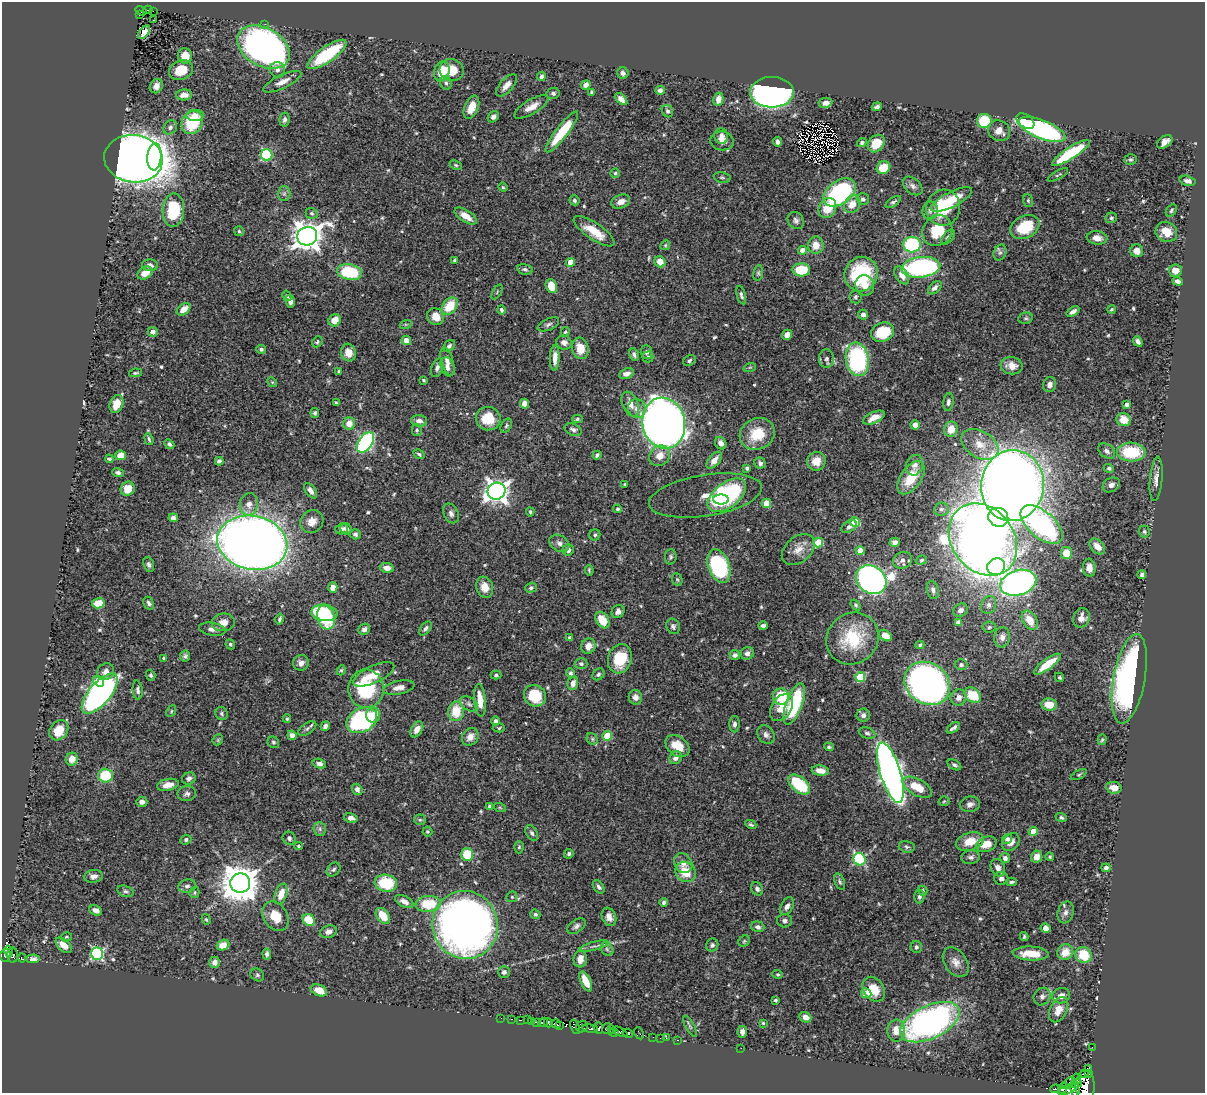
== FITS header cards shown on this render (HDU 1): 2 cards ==
NAXIS1  =                 1203
NAXIS2  =                 1091

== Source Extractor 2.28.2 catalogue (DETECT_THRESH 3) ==
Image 1203 x 1091 px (HDU 1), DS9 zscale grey, 1 PNG px = 1 image px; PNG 1207 x 1095 px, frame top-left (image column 1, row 1091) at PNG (2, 2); each listed source drawn as its Kron ellipse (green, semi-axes under 4 px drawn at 4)
Background 0.616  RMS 0.018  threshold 0.0526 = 3 sigma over >= 5 px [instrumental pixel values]
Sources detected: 587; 5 with non-positive FLUX_AUTO (blend fragments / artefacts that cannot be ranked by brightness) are neither listed nor drawn; of the other 582, the 500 brightest by FLUX_AUTO listed and drawn (82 fainter detections omitted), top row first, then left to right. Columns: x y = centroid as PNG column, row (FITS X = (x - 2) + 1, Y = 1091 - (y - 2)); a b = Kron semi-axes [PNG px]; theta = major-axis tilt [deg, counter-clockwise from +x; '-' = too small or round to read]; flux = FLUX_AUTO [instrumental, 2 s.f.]
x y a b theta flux
148 10 4 2 - 13
141 11 6 3 -32 23
153 11 3 2 - 2.5
139 15 3 2 - 4.8
154 20 3 2 - 2.3
265 24 3 2 - 2.4
144 32 8 4 53 6.1
263 47 28 19 -30 580
327 54 23 7 35 79
185 56 7 7 - 17
181 70 12 9 22 25
277 70 8 7 - 5.5
452 70 12 11 - 22
442 71 10 7 74 25
623 73 6 5 - 3.9
541 76 5 4 - 3.6
282 82 20 6 25 11
446 83 7 5 -63 3.2
507 85 14 6 48 10
586 85 5 4 - 7.6
156 86 7 6 - 7.4
660 90 5 4 - 4.4
592 92 4 3 - 2.3
772 92 22 15 0 630
553 93 6 5 - 2.6
184 95 8 5 3 8
621 99 7 4 -42 6
718 99 7 5 77 9.6
825 103 7 5 9 7
471 107 12 7 67 14
531 107 19 7 31 12
877 107 5 3 - 3.7
667 111 6 5 - 2.6
195 115 9 5 2 9.2
493 117 6 5 - 4.4
284 120 7 5 80 3.6
984 121 7 7 - 43
1025 121 10 6 -34 59
192 122 12 10 58 58
170 127 7 6 - 3.1
1042 129 25 9 -21 280
999 131 11 10 - 11
562 132 25 6 52 49
721 136 7 7 - 5.3
722 141 12 9 -7 8.1
777 142 5 3 - 3.8
1165 142 8 5 37 6.9
862 143 5 4 - 2.5
876 143 9 7 51 24
1071 153 22 6 32 82
267 155 6 5 - 110
154 157 14 7 86 98
133 159 29 23 -7 1700
1130 159 6 5 - 2.2
456 165 6 4 -27 1.8
883 168 7 6 - 24
615 173 5 4 - 2.1
1058 175 11 3 30 1.8
722 177 8 5 -12 2.4
1188 181 8 5 -13 4.7
913 186 11 7 -42 5.1
503 187 4 4 - 1.6
839 192 18 11 36 190
284 194 7 6 - 3.2
863 199 6 6 - 3.3
574 200 5 4 - 2.5
951 200 23 7 27 30
621 201 9 6 20 7.6
1028 201 6 5 - 1.6
893 202 9 4 34 2.6
852 204 9 7 54 15
827 208 10 8 61 23
943 208 18 17 - 47
173 210 17 11 87 59
930 210 9 8 - 4.9
1171 210 7 4 53 2.1
312 213 6 5 - 2.5
466 216 13 6 -33 14
1111 218 6 5 - 2.3
796 220 9 7 -52 4.1
1025 227 15 11 28 40
239 231 5 5 - 1.7
594 231 24 8 -34 27
937 231 16 14 54 34
1166 232 11 10 - 15
307 236 10 9 - 1600
948 237 8 5 51 3.4
1097 238 10 6 -6 8.4
665 245 5 4 - 1.6
816 245 9 8 - 13
912 245 8 7 - 120
803 250 4 4 - 13
1137 251 6 6 - 10
1000 253 8 6 66 3.5
455 260 3 3 - 1.9
570 262 4 4 - 14
660 262 6 5 - 15
150 265 8 6 -1 5.4
921 267 19 10 6 210
525 269 8 5 -14 2.8
801 270 9 6 -4 40
1175 270 6 6 - 11
350 272 12 7 -12 71
145 273 8 5 28 12
758 273 8 5 81 2.3
861 274 17 16 - 90
902 275 10 6 -57 9.7
1178 281 5 3 - 3.6
865 285 10 9 - 13
551 286 7 5 -68 19
935 288 8 5 44 4.8
497 292 8 3 59 1.7
741 295 9 4 -74 2.8
287 296 5 4 - 1.9
855 297 6 6 - 2.6
290 301 6 4 -80 5.4
450 306 10 7 50 35
184 309 8 5 38 12
1112 309 4 4 - 1.7
501 310 4 4 - 2.3
1073 311 7 4 34 4.6
863 315 5 5 - 4.3
436 316 9 7 -50 14
1026 318 7 5 12 2.3
335 320 6 6 - 14
406 324 6 4 18 1.5
548 324 11 5 24 3.5
153 332 5 4 - 7.6
565 332 5 4 - 1.9
883 332 12 9 22 39
787 335 5 5 - 7.3
406 340 5 4 - 9.1
1138 341 5 4 - 4.2
317 342 6 4 48 1.8
564 343 8 7 - 5.3
449 346 7 5 44 2.9
580 348 11 8 -75 19
261 349 5 4 - 2.5
646 352 7 6 - 3.5
348 353 9 7 -74 12
634 355 6 4 -69 3
648 357 5 5 - 2.5
555 358 13 4 88 10
826 359 9 7 -90 4.3
857 359 17 11 -80 170
689 361 7 5 36 2.7
447 362 14 6 -73 6.5
1012 366 11 8 -7 14
447 367 10 6 -70 5.4
750 367 6 4 18 1.6
437 368 9 5 70 4.2
339 371 4 3 - 1.6
136 373 7 3 9 1.9
626 374 8 5 20 6.1
424 380 3 3 - 1.6
272 382 5 4 - 1.6
1050 385 8 6 74 5.3
948 402 9 5 82 3.7
336 403 4 3 - 1.7
117 404 9 6 72 18
524 404 5 4 - 8.1
630 404 13 7 -67 11
1127 404 4 3 - 4.7
637 408 9 8 - 7.5
315 413 5 4 - 2.4
874 418 11 5 24 11
488 419 12 11 - 28
577 419 5 4 - 2
1124 420 7 6 - 15
419 421 8 6 -4 5.5
349 423 6 6 - 12
664 423 25 21 -78 1200
915 425 4 4 - 6.6
506 426 7 5 61 2.2
951 429 7 6 - 15
417 430 6 5 - 2
573 430 9 5 -26 3.7
757 434 18 15 26 35
149 439 6 3 -71 2
366 442 11 7 56 220
721 443 6 5 - 7.7
169 444 5 4 - 3
980 444 20 13 -31 21
1107 451 9 6 -36 4.6
1131 452 14 9 -3 60
419 454 6 4 -31 2
120 455 5 4 - 13
597 455 5 3 - 2.6
660 456 11 9 42 14
109 459 4 3 - 2.3
714 460 10 5 49 8.8
219 461 4 4 - 3.2
816 461 9 9 - 16
760 463 6 5 - 3.1
915 465 10 8 72 7.3
747 468 4 3 - 2.3
1109 468 5 4 - 2.2
118 472 6 4 -19 3
911 478 19 10 56 34
1156 479 22 6 85 8.3
625 484 3 3 - 1.7
1012 485 35 31 82 2400
1111 485 9 7 29 5.5
128 489 7 6 - 16
310 491 9 5 -55 5.9
497 491 9 8 - 950
705 495 57 20 9 34
727 495 22 12 38 160
721 499 8 5 0 39
766 503 4 4 - 26
249 504 11 9 78 9.3
618 509 4 3 - 2.5
941 509 7 6 - 3.7
530 512 4 4 - 1.6
451 513 10 7 -64 4.6
998 517 10 9 - 140
173 518 5 4 - 4.1
312 521 12 10 43 11
855 522 5 5 - 45
1042 525 25 13 -41 240
849 526 8 5 32 3.7
342 529 6 5 - 3.5
346 529 6 5 - 3.9
1144 531 6 5 - 2.4
355 534 5 5 - 3
595 535 5 5 - 2.3
983 540 39 31 -52 1400
818 542 5 4 - 51
895 542 5 4 - 4
252 543 35 27 -12 1800
559 543 10 8 -31 5.8
1097 546 9 6 -48 11
568 550 6 5 - 4.3
798 550 19 12 40 15
860 551 4 4 - 19
1066 553 6 5 - 20
671 557 8 5 86 2.5
902 560 10 8 27 5
921 560 6 4 17 1.9
149 564 8 5 -71 3.1
719 566 17 10 -69 140
996 567 9 8 - 270
387 568 7 5 -10 7.4
1089 568 9 6 -84 9.2
589 570 5 3 - 1.6
1142 575 4 4 - 3.2
677 580 6 5 - 2
871 580 16 13 -38 550
1018 583 18 12 16 610
333 587 5 4 - 11
485 587 11 8 -71 14
531 588 6 5 - 2.8
933 590 9 6 -75 4.2
98 603 6 5 - 26
149 603 7 4 -64 3
855 605 6 4 -52 1.8
989 605 9 7 68 5.1
960 610 7 6 - 4.8
618 612 7 6 - 5.1
324 613 13 8 -7 69
326 617 12 8 -72 54
1081 618 10 8 68 9.1
280 619 5 3 - 2.6
602 620 9 6 -58 25
1030 620 10 7 -59 18
223 622 11 9 6 9.7
958 622 4 4 - 6.2
673 626 8 6 -67 3.4
763 626 5 4 - 4.3
989 627 6 5 - 2.5
425 628 8 4 53 3.1
212 629 13 6 -8 6.1
364 629 6 5 - 4.1
885 636 7 5 -36 11
1002 637 10 7 83 6.4
570 638 4 3 - 2.4
852 638 27 25 44 60
230 644 5 4 - 2
920 645 4 4 - 1.7
588 646 8 7 - 10
747 653 7 6 - 4.5
735 655 5 5 - 3.7
185 656 6 5 - 2.8
164 658 4 4 - 1.6
620 659 15 11 72 41
301 663 8 7 - 5.3
581 664 6 5 - 2.9
1047 664 16 5 37 25
961 665 6 5 - 2.4
341 670 5 4 - 1.7
106 672 9 8 - 6.8
570 673 5 4 - 3.4
374 674 22 8 25 18
598 674 6 5 - 2.9
151 675 5 4 - 2.3
496 675 5 4 - 2
860 677 5 5 - 59
1059 677 5 4 - 1.7
1129 679 45 16 80 370
99 681 6 5 - 15
573 683 7 5 75 7.5
927 683 24 20 -36 680
399 687 16 6 11 8.1
366 689 19 17 -89 79
138 690 9 5 -85 3.5
100 694 24 10 50 520
973 695 9 7 -39 31
535 696 11 10 - 44
635 697 7 6 - 5.3
781 697 8 8 - 38
959 698 8 8 - 8.2
480 700 16 5 -85 19
469 704 10 6 -32 4
794 704 22 8 69 96
1049 704 8 6 -5 18
782 708 15 10 58 18
171 711 6 4 63 1.7
456 711 10 8 84 31
222 714 7 6 - 2.8
373 715 7 7 - 10
863 715 6 6 - 4.2
287 719 4 4 - 1.7
362 720 16 11 27 160
496 721 4 4 - 3.7
735 724 8 5 89 4
325 726 5 4 - 3.7
499 728 6 4 3 1.8
953 728 7 3 35 3.2
307 729 10 5 34 3.3
417 729 9 5 58 7.8
59 730 11 8 52 22
867 733 8 5 -23 2.9
292 735 5 4 - 4.7
766 735 10 8 -55 5
607 736 5 4 - 41
470 737 9 7 54 9.3
592 739 6 5 - 2
218 740 6 5 - 1.6
1102 740 5 4 - 2
273 742 6 5 - 2.1
677 746 13 9 -37 19
829 747 5 4 - 1.9
676 758 7 6 - 5.8
72 759 6 6 - 9.6
319 764 7 4 -16 4.1
954 765 7 4 -30 2.8
820 771 9 5 -8 10
890 773 31 10 -73 880
105 775 7 7 - 44
1079 775 8 4 29 1.9
189 778 7 6 - 4.1
168 785 11 6 11 11
799 785 13 7 -40 65
917 787 16 8 -30 27
1114 788 8 6 -11 10
357 789 6 5 - 4.3
187 794 9 7 8 3.9
944 801 5 5 - 1.6
142 802 5 5 - 5
970 804 10 7 9 5.7
490 806 4 4 - 3.1
500 808 6 4 -19 1.6
1061 817 6 4 -22 2.1
351 818 7 4 -14 5.4
420 820 6 5 - 1.9
751 824 6 3 -28 2.1
320 829 7 6 - 3.2
427 831 5 5 - 1.7
1033 831 4 4 - 19
532 833 8 5 -57 3.3
289 838 7 6 - 3.9
1007 839 5 4 - 4.2
186 840 5 4 - 2.8
970 841 14 9 17 20
1011 842 10 7 50 8.2
986 844 10 7 22 16
298 846 4 3 - 1.6
519 847 6 4 87 2
907 847 8 6 -13 2.5
467 854 6 6 - 39
569 854 5 4 - 2.5
971 857 9 6 9 4.1
1037 857 6 5 - 10
1050 857 4 4 - 1.7
1005 858 5 4 - 5.2
859 859 6 6 - 130
683 863 10 8 -56 8.5
998 868 9 6 -64 7
1106 868 4 4 - 3.5
333 869 8 6 45 2.5
685 872 11 9 -46 24
93 876 9 6 7 5.6
1001 878 7 6 - 5.1
840 881 8 5 -68 2.5
1011 882 5 3 - 1.9
240 883 10 10 - 3000
386 883 11 8 -10 56
187 886 9 6 9 3.8
599 887 7 5 -56 3.4
757 889 7 5 -61 4.2
125 891 8 5 -16 3.2
923 891 5 4 - 2.1
194 892 5 5 - 1.7
281 894 11 6 71 17
919 896 7 5 87 3.4
512 897 6 5 - 1.6
404 901 10 5 -27 6.3
664 902 4 4 - 2.9
428 904 12 8 5 40
787 906 9 6 62 5.6
96 910 7 4 -24 6.3
1066 912 11 8 72 5.7
535 914 5 4 - 2.1
275 916 16 12 -58 21
383 916 9 6 -52 21
609 917 9 7 -69 7.7
206 919 5 4 - 1.6
309 920 6 5 - 37
784 921 7 6 - 4
465 925 34 32 -72 980
576 926 10 6 35 4.4
758 927 7 5 -16 3.7
1045 928 5 4 - 7.1
328 932 8 6 19 5.7
66 937 6 4 14 1.6
1024 937 4 3 - 1.6
744 941 6 5 - 1.8
64 945 10 5 -43 12
223 945 6 5 - 13
712 945 6 6 - 3.1
594 946 15 3 15 4
916 947 6 6 - 2.6
607 949 7 5 -48 3
9 951 5 3 - 30
1065 952 8 7 - 17
97 954 6 6 - 160
267 954 5 4 - 3.2
1031 954 18 7 -2 22
5 955 6 5 - 130
13 955 8 5 -89 96
1083 955 8 7 - 37
22 958 4 3 - 13
33 959 7 4 3 3.7
580 959 8 6 82 12
214 962 6 5 - 6.5
956 962 16 11 -56 10
504 972 6 5 - 4.2
778 974 5 4 - 1.6
257 975 7 6 - 2.2
586 981 11 5 -65 20
874 989 13 10 -56 22
319 990 8 5 -24 15
866 993 5 5 - 38
1042 996 9 8 - 4.8
1061 996 9 7 19 6.8
775 1000 3 3 - 1.8
1059 1010 13 8 64 15
805 1017 6 5 - 8.8
501 1018 2 2 - 2.1
511 1019 3 2 - 6.7
520 1020 3 2 - 47
527 1020 3 2 - 7.7
531 1021 2 2 - 3.4
537 1022 3 2 - 59
543 1022 5 3 - 170
930 1022 32 16 25 420
548 1023 5 3 - 110
763 1023 4 4 - 1.6
556 1024 5 3 - 94
560 1025 2 2 - 28
690 1026 12 4 -59 2.6
575 1027 7 4 -67 46
582 1027 6 5 - 120
598 1028 6 4 -70 82
607 1028 5 3 - 28
590 1029 8 3 -7 77
611 1029 3 2 - 28
896 1031 11 9 -88 14
614 1032 5 2 - 52
620 1032 8 4 -27 87
742 1032 6 4 86 6.2
628 1033 5 3 - 82
639 1033 6 4 -64 27
653 1037 2 2 - 3.5
660 1038 2 2 - 1.7
666 1038 3 2 - 6.6
677 1040 3 2 - 7.5
1092 1047 3 2 - 1.7
741 1048 2 2 - 53
1088 1068 4 2 - 5.3
1084 1073 4 3 - 32
1089 1073 4 2 - 20
1077 1079 5 4 - 130
1069 1083 7 3 39 30
1076 1083 6 3 9 230
1085 1086 16 9 -88 730
1063 1088 6 3 61 74
1055 1089 5 3 - 36
1075 1089 9 4 -81 270
1067 1090 9 4 23 59
At the frame edge (FLAGS 8, measured only in part): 1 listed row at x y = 1085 1086
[82 fainter detections neither listed nor drawn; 5 non-positive-flux detections neither listed nor drawn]